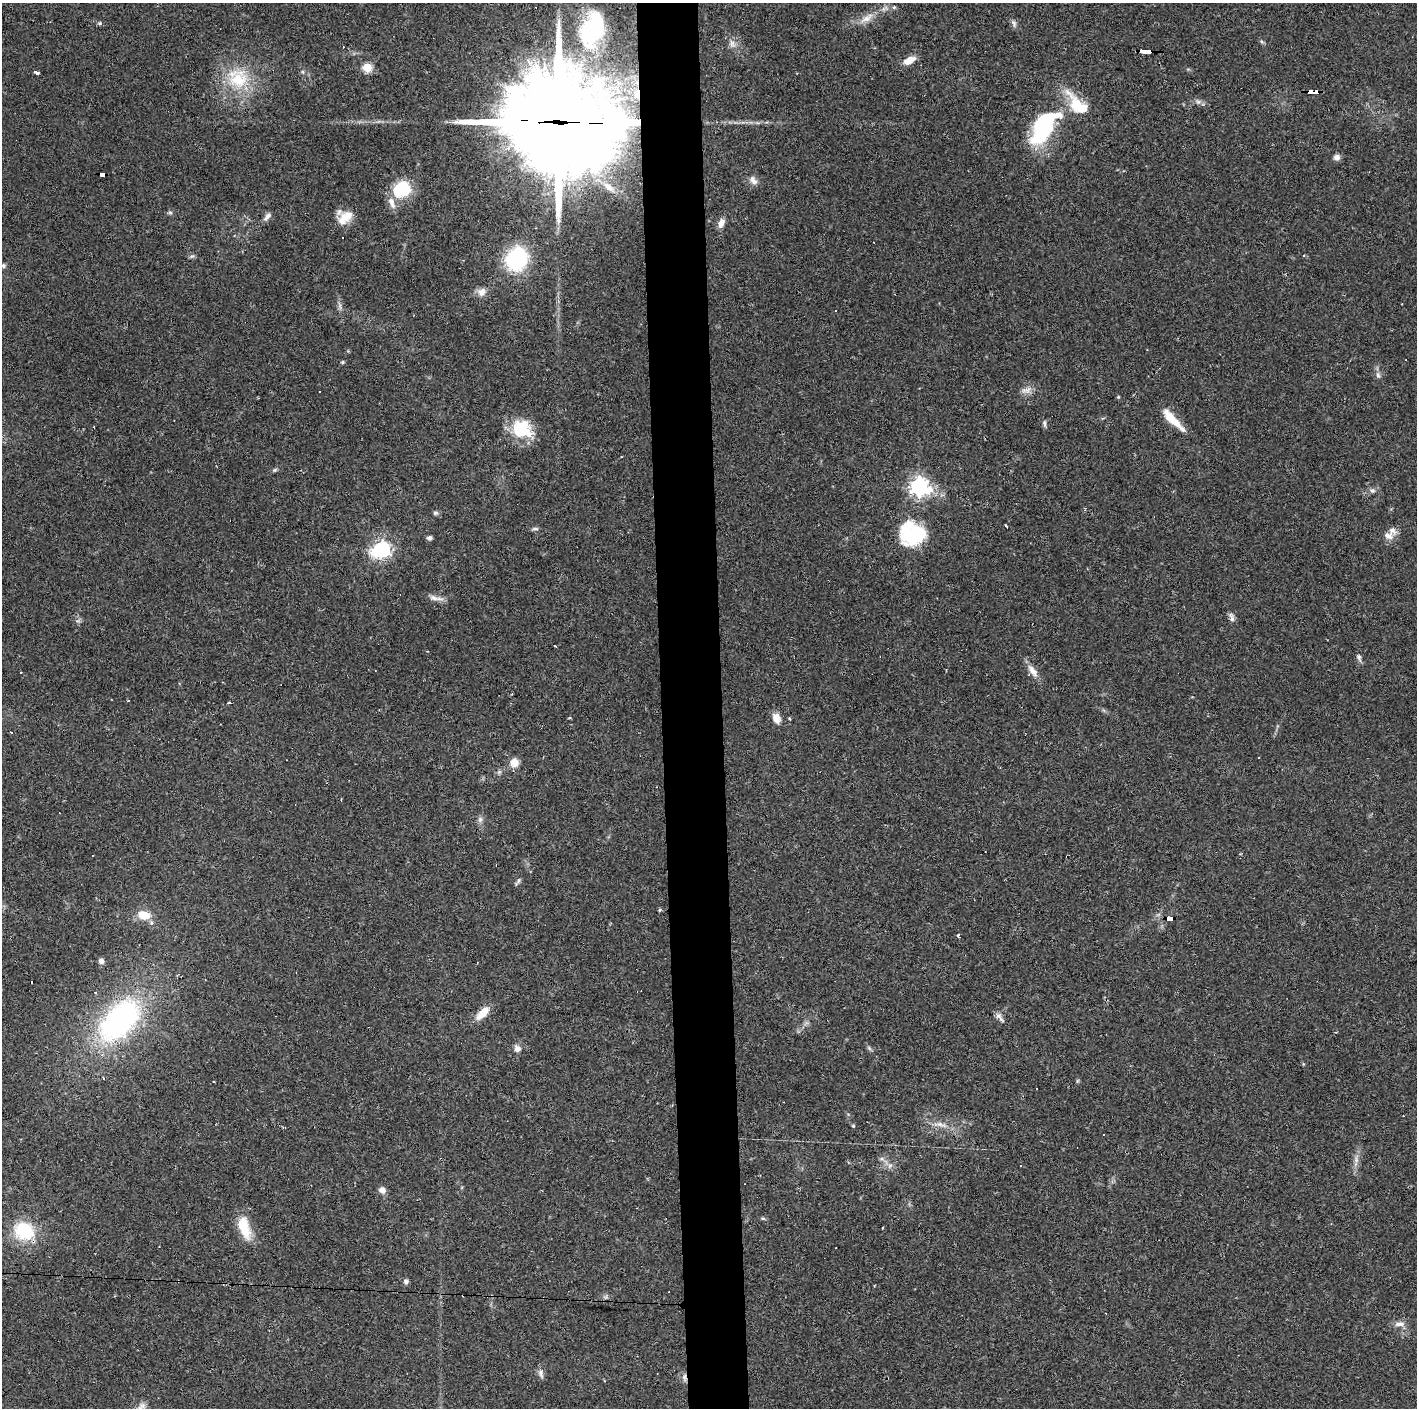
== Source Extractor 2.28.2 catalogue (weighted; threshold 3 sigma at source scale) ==
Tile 5 of 3 x 3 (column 2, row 2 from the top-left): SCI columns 1415-2829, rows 1407-2812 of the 4243 x 4220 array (HDU 1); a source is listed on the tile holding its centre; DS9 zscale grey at full resolution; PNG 1419 x 1410 px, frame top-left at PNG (2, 3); no overlay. Shown black and unused: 4% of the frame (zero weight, under 2 of 3 exposures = <1% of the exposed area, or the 3 px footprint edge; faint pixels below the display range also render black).
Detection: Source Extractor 2.28.2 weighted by HDU 2 'WHT'; one run over the whole footprint, this tile lists its part. Background 0.0866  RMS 0.0065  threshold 0.0292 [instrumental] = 3 sigma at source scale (4.5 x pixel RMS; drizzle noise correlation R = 1.50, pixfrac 1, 0.05/0.05 arcsec/px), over >= 5 px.
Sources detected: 105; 3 inside a brighter object's white glare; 7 cosmic-ray / hot-pixel residue — not listed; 6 inside a brighter listed object's ellipse — not listed separately; the other 89 listed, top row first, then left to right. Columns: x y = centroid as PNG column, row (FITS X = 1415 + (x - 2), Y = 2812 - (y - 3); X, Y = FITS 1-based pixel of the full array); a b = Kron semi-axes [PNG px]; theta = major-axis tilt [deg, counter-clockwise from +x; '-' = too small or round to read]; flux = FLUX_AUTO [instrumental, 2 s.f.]
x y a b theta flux
894 7 5 5 - 0.98
867 18 19 9 34 6.7
100 23 6 3 -72 0.78
1014 23 10 6 -73 2
592 29 25 18 66 88
1262 42 6 4 -20 0.93
732 44 11 8 -77 3.3
1145 51 12 3 -2 150
909 60 13 7 26 7.4
367 68 5 5 - 34
303 72 6 3 -71 0.83
37 73 5 3 - 7.9
238 80 30 26 40 33
1313 92 10 4 -3 110
637 94 16 8 -88 6.7
1198 102 6 6 - 1.8
557 122 42 34 -7 11000
1046 129 53 16 45 45
1337 157 8 7 - 2.7
102 174 6 4 -6 51
753 180 13 8 -54 3.3
402 189 20 17 30 27
170 212 6 5 - 1.1
267 216 14 6 48 2.7
345 218 22 14 39 11
721 223 11 7 70 4
192 256 7 4 42 1.1
516 259 20 18 68 59
3 266 6 6 - 1.6
482 292 12 9 63 4.1
340 306 9 4 -85 1.7
835 310 2 2 - 0.62
342 362 5 4 - 0.93
1378 375 9 6 -81 2
1026 390 15 8 13 4.2
319 392 2 2 - 0.54
1118 397 4 3 - 0.59
1173 420 29 7 -45 15
1044 423 10 4 -82 1.5
522 431 29 20 -27 23
275 470 7 5 26 1.1
919 487 7 7 - 330
1372 490 8 6 -22 2
435 513 7 5 14 1.3
1006 526 4 3 - 1.7
535 529 11 4 0 1.4
914 533 33 23 25 39
1388 536 12 9 -32 4.1
429 538 6 5 - 1.7
382 549 6 6 - 210
434 598 14 7 -16 3.9
1232 617 14 6 -70 2.5
555 646 3 2 - 0.59
1359 657 10 6 -72 2.2
1033 671 18 8 -52 5.7
229 702 4 2 - 0.92
776 718 13 10 -77 5.4
11 733 3 2 - 1.2
514 762 10 9 - 6.4
480 819 8 6 70 2
518 882 12 3 51 1.3
144 915 15 11 -8 10
1170 918 8 4 -2 150
958 935 5 3 - 1.3
101 961 7 6 - 2.1
95 992 3 2 - 0.7
483 1013 18 8 46 9.3
1001 1018 17 5 -45 2.6
119 1021 48 27 47 140
517 1048 9 8 - 3.2
869 1048 6 5 - 1.1
1077 1081 6 4 71 0.79
939 1124 15 6 -6 4.1
853 1126 5 4 - 0.7
1104 1135 2 2 - 0.52
882 1159 7 4 -18 1.4
1356 1159 11 5 -84 2.9
890 1166 8 6 68 2.2
1020 1166 3 3 - 4.7
382 1190 9 8 - 3.2
763 1218 6 4 -2 0.91
244 1227 27 11 -72 18
24 1231 21 18 -26 35
406 1281 7 6 - 1.6
463 1295 3 2 - 1.4
606 1297 7 4 71 1.2
1400 1324 16 7 3 3.7
541 1373 13 7 -78 2.6
684 1377 11 6 -88 2.6
Overlapping masked pixels (flux is a lower limit): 8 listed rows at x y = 1145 51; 1313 92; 637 94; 557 122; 102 174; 1170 918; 463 1295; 684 1377